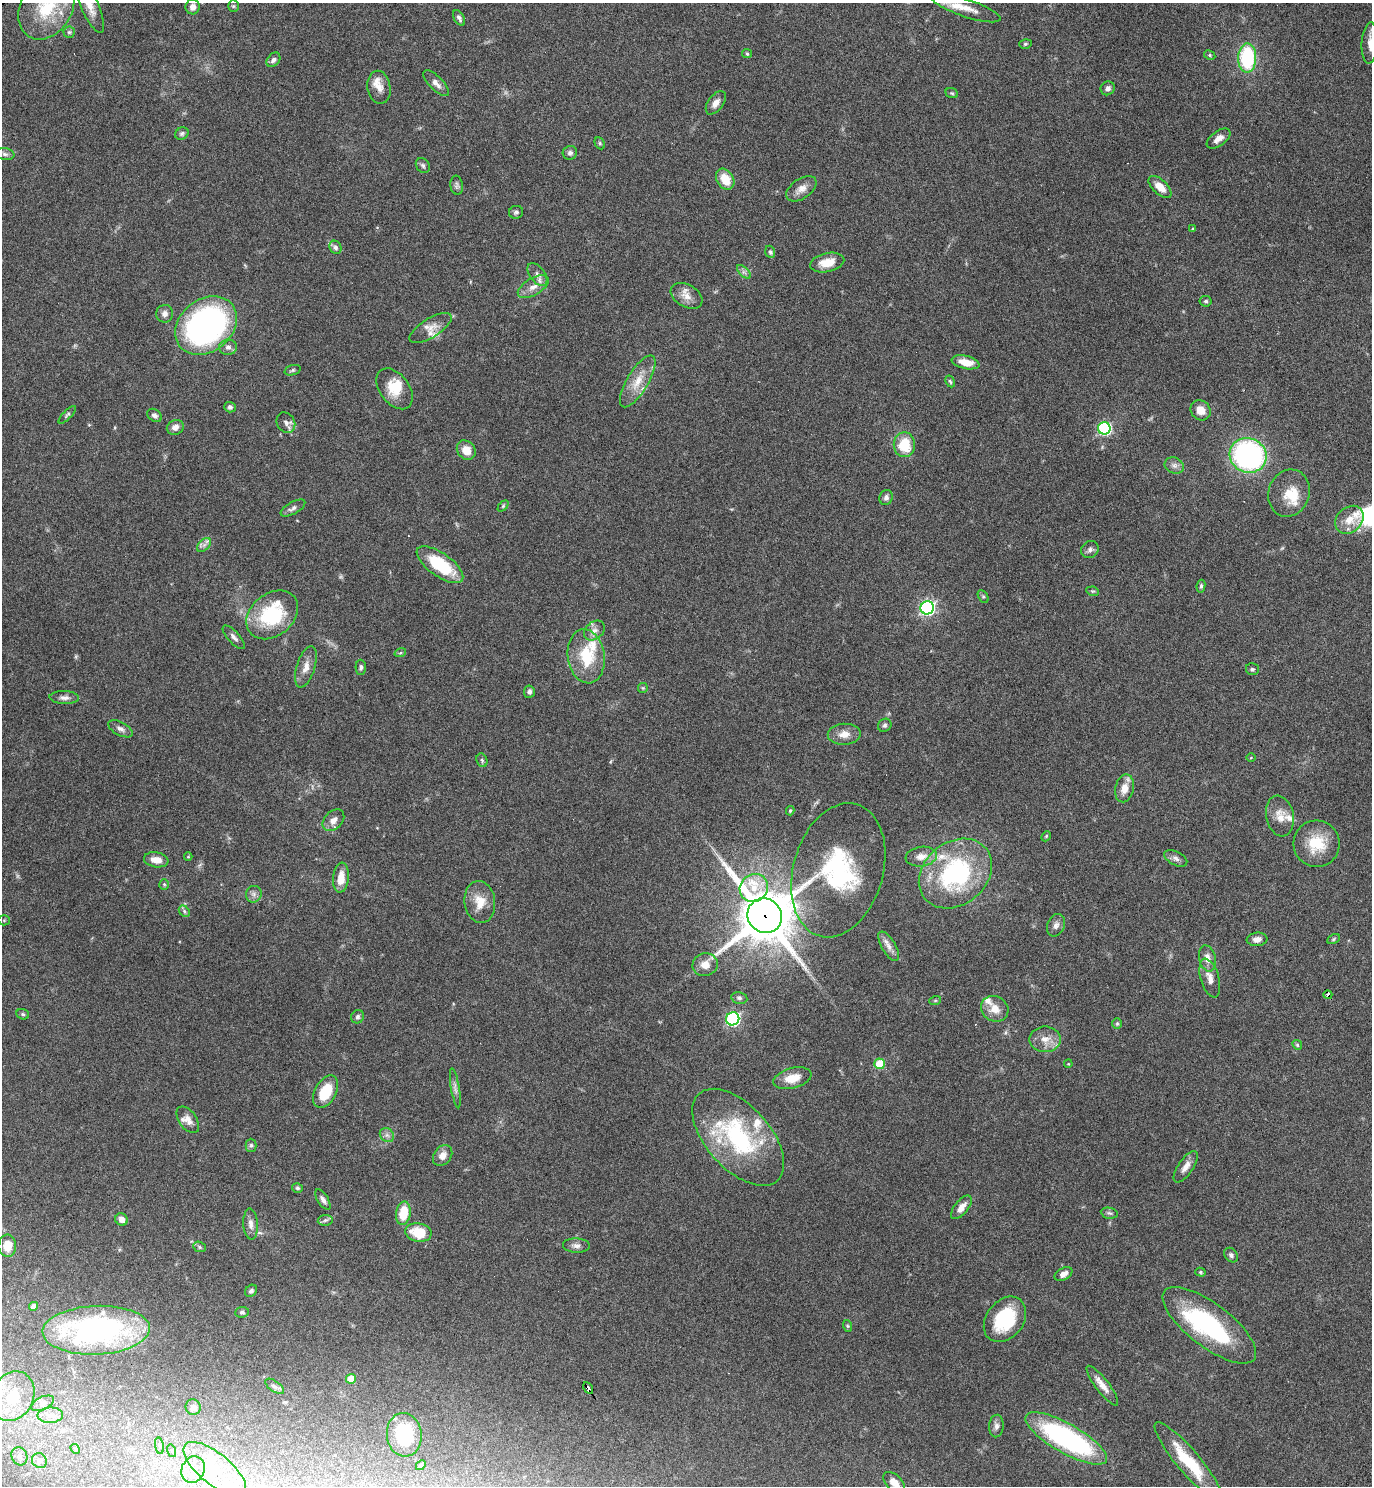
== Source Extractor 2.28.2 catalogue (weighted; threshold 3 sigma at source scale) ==
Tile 6 of 4 x 4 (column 2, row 2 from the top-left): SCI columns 1567-2936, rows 3020-4503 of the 6013 x 6036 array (HDU 1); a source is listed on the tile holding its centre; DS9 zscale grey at full resolution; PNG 1374 x 1488 px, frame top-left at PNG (2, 3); each listed source drawn as its Kron ellipse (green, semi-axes under 4 px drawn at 4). Shown black and unused: <1% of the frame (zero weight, under 4 of 7 exposures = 3% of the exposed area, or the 3 px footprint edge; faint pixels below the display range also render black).
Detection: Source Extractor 2.28.2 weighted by HDU 2 'WHT'; one run over the whole footprint, this tile lists its part. Background 0.0469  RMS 0.0039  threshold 0.0159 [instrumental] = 3 sigma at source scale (4.09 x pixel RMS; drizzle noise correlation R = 1.36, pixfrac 0.8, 0.05/0.05 arcsec/px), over >= 5 px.
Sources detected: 195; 2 inside a brighter object's white glare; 1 cosmic-ray / hot-pixel residue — neither listed nor drawn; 15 inside a brighter listed object's ellipse — not listed separately; the other 177 listed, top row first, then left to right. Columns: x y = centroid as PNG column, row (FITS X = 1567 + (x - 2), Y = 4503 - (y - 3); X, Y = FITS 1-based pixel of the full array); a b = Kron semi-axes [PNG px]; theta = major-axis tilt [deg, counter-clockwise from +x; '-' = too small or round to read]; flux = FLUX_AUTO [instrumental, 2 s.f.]
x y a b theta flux
89 5 30 9 -66 5.3
233 6 5 5 - 0.51
193 7 7 7 - 2.3
46 8 33 25 59 18
966 8 36 9 -19 5.8
459 18 8 5 -61 1
69 32 5 5 - 0.64
1370 43 20 8 87 3
1025 44 6 5 - 0.61
747 54 5 4 - 0.44
1210 55 6 4 -28 0.62
1247 58 14 9 89 28
273 60 8 6 49 1.2
436 83 17 7 -46 2.2
379 87 17 11 -80 3.3
1108 88 7 6 - 1.4
952 93 6 4 -21 0.53
716 103 13 7 54 2.5
182 134 7 5 30 0.78
1219 139 14 7 37 2.7
600 143 6 4 -62 0.52
570 153 7 7 - 1.1
5 154 9 6 -9 1.2
423 165 8 6 -53 0.91
725 179 11 8 -58 6.6
457 185 9 6 -83 0.97
1160 187 14 7 -43 4.4
801 189 17 10 35 3.2
516 212 7 6 - 0.85
1193 229 4 3 - 0.46
335 247 7 6 - 1.1
770 252 6 5 - 0.76
827 263 17 9 13 5.3
744 272 9 4 -44 1
537 275 13 7 -53 1.9
533 287 17 8 31 3.5
686 296 17 11 -31 3.6
1206 301 6 5 - 0.76
165 314 9 8 - 1.8
206 325 33 26 39 100
431 328 24 9 31 4
228 347 9 7 -1 1.6
966 362 14 6 -12 5.1
292 370 8 5 18 0.73
638 381 29 10 59 6.7
950 381 6 4 -62 0.52
395 389 23 14 -53 7.9
230 407 6 5 - 0.91
1201 410 11 9 -46 3.8
67 415 11 4 45 0.69
154 415 8 6 -36 1.2
286 423 11 8 -58 1.8
175 427 9 7 26 2
1104 428 6 6 - 61
904 445 12 11 - 11
466 450 10 8 -49 4.4
1248 455 19 17 -22 83
1174 465 10 8 -24 1.7
1289 493 24 20 70 8.2
886 497 8 6 72 1.3
503 506 6 4 46 0.5
293 508 13 6 29 1.5
1349 520 16 12 44 4.7
204 545 8 5 45 1.2
1090 549 9 8 - 1.3
440 565 27 11 -35 19
1201 586 6 4 81 0.67
1092 591 6 4 -9 0.54
983 596 7 5 -62 0.63
927 608 7 6 - 93
272 615 28 21 39 27
594 630 11 8 39 2.2
234 637 15 6 -48 1.6
400 653 6 3 18 0.47
586 656 27 18 -82 15
306 667 21 9 73 3.6
361 667 7 5 -89 0.8
1252 669 6 5 - 0.68
643 688 5 5 - 0.45
529 692 6 5 - 1.1
64 698 15 6 -2 1.9
885 725 7 6 - 0.8
120 729 13 6 -27 1.7
844 734 16 10 2 3.6
1251 758 5 3 - 0.33
482 760 7 5 -69 0.68
1124 788 14 9 78 3.9
790 811 4 3 - 0.55
1280 816 20 14 -80 4.8
333 820 12 8 45 2.9
1046 836 5 4 - 0.43
1317 844 23 23 - 12
188 856 4 4 - 0.4
921 857 16 10 8 3.4
1176 858 12 6 -27 1.6
156 860 12 7 -10 3.7
838 870 68 45 74 48
955 873 40 31 39 52
341 878 15 8 85 5.2
164 884 5 4 - 0.52
754 888 15 13 41 8
254 894 8 8 - 1.5
480 902 21 15 -83 6.3
184 911 6 5 - 0.72
765 916 18 16 -45 2100
4 920 5 5 - 0.5
1056 925 11 8 67 1.8
1257 939 10 6 5 2
1333 939 7 4 29 0.52
889 946 16 7 -59 2.5
1207 958 13 8 -77 3
705 965 13 11 14 3.9
1210 978 20 9 -74 3.3
1328 995 4 3 - 23
739 998 8 6 -10 0.9
935 1001 6 4 19 0.4
995 1009 14 12 -32 4.2
23 1014 6 5 - 0.62
358 1017 7 6 - 0.94
733 1019 7 6 - 63
1117 1023 5 5 - 0.55
1045 1039 15 13 0 4.4
1297 1045 5 4 - 0.49
880 1064 5 5 - 14
1068 1064 4 3 - 0.32
792 1078 19 10 15 6
455 1088 20 4 -81 1.7
326 1092 17 10 62 11
188 1120 15 8 -54 2.7
387 1135 8 6 -44 1.2
738 1137 58 32 -48 47
251 1145 6 5 - 0.75
443 1156 11 8 51 2.8
1186 1167 18 7 56 2.9
297 1188 5 4 - 0.65
323 1200 11 5 -58 1.3
961 1207 14 7 51 3
403 1213 12 7 81 9.7
1109 1213 8 5 -10 0.81
121 1219 6 6 - 2.2
325 1220 7 5 8 0.89
251 1224 16 7 -87 2.3
418 1232 13 9 -9 10
7 1246 11 9 -87 4.9
576 1246 13 7 -2 1.8
199 1247 6 5 - 0.64
1231 1255 8 6 -48 0.99
1200 1272 5 4 - 0.51
1063 1274 9 6 28 2.2
251 1291 7 5 43 0.99
33 1306 4 4 - 2.2
242 1312 7 5 7 0.8
1005 1319 25 18 52 22
1209 1325 56 21 -37 46
848 1326 6 4 -70 0.44
96 1330 54 24 3 74
351 1379 5 5 - 6.8
275 1386 11 5 -35 0.99
1102 1386 24 6 -53 3.6
588 1388 6 3 -60 16
13 1396 25 20 66 15
43 1403 12 6 25 1.7
193 1407 8 7 - 1.2
50 1415 13 7 2 2.6
996 1426 11 7 86 1.5
404 1435 22 17 -83 18
1066 1438 46 14 -30 68
159 1446 8 4 -80 0.76
75 1449 5 4 - 0.4
172 1451 6 4 -73 0.56
19 1456 9 7 -64 1.6
39 1461 8 7 - 1.4
1188 1461 50 11 -50 18
421 1465 5 4 - 0.86
215 1469 38 15 -39 19
193 1470 13 11 65 5.3
894 1483 13 7 -44 3.4
Overlapping masked pixels (flux is a lower limit): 3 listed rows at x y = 765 916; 1328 995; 588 1388
Isophote crosses this tile's border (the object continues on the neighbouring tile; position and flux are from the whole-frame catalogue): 4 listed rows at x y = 89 5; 46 8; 1370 43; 894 1483